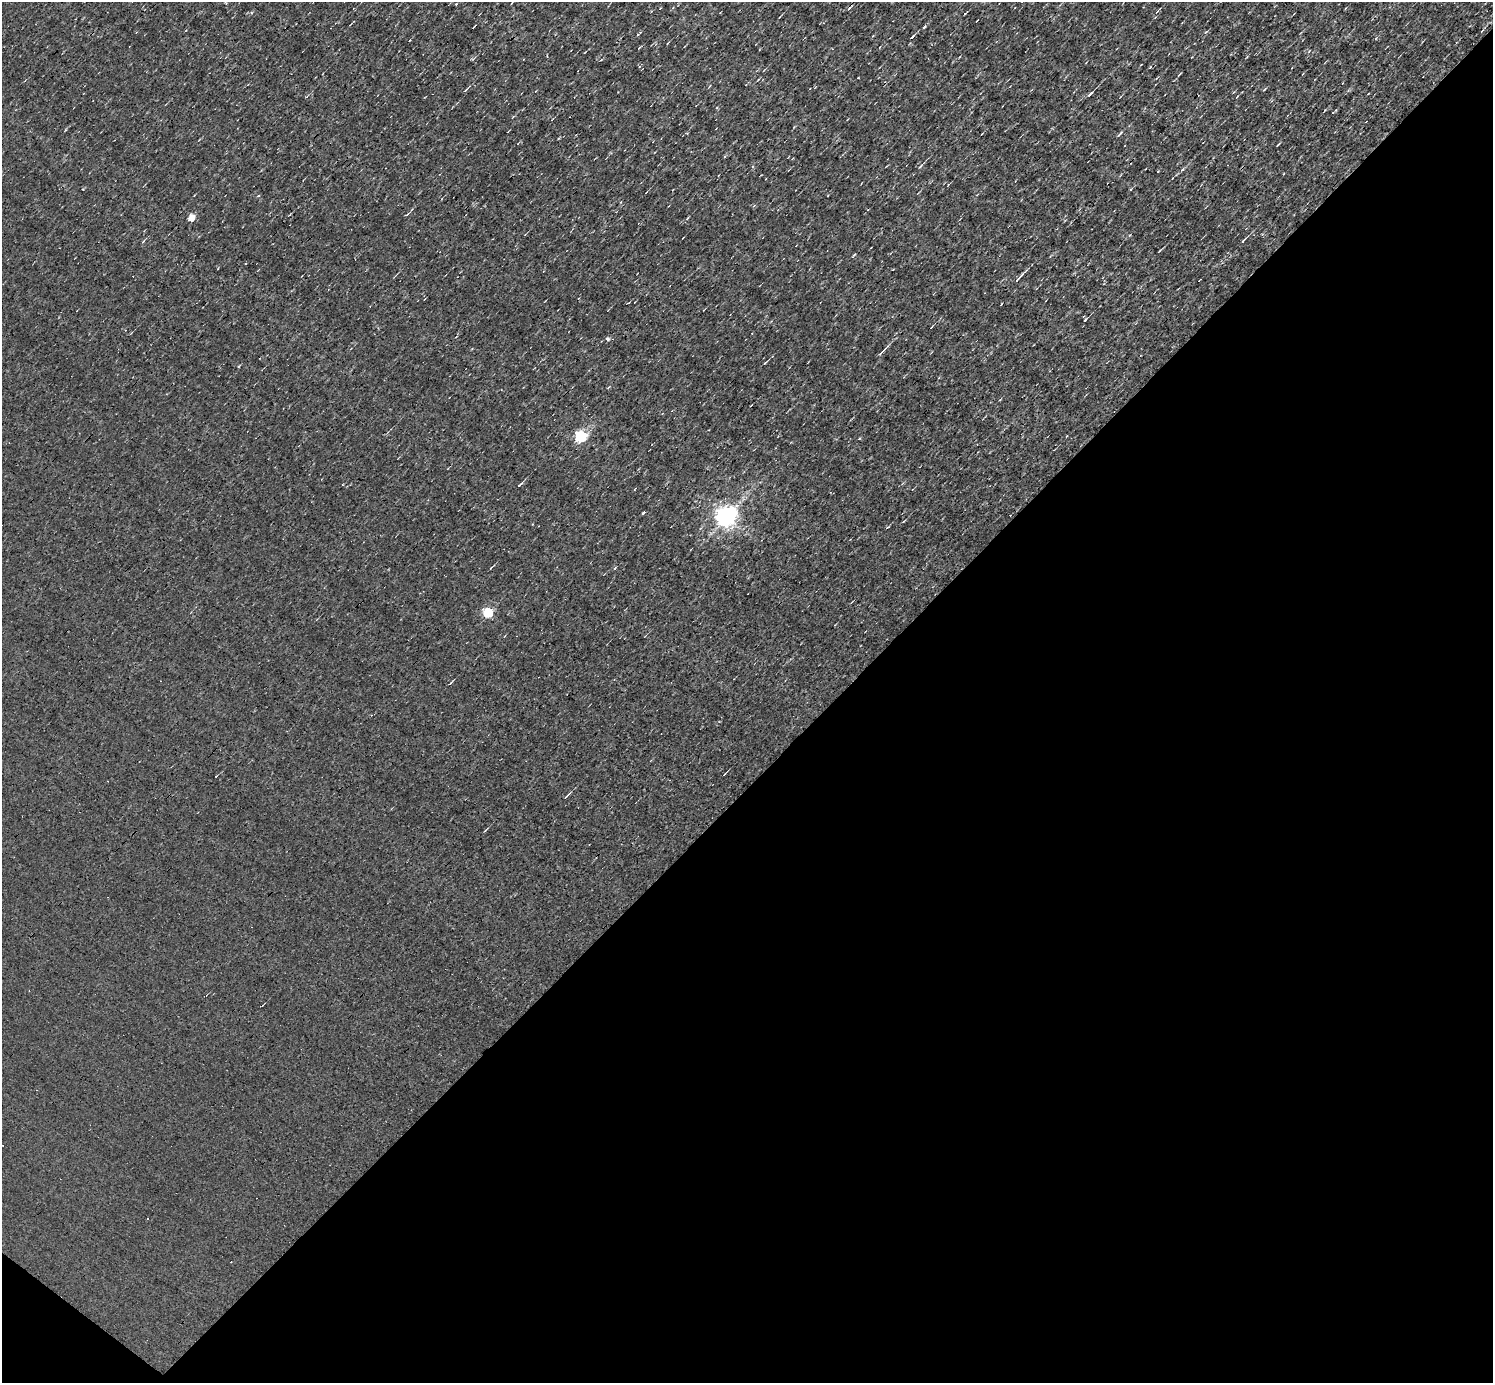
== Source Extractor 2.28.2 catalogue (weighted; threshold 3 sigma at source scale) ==
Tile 15 of 4 x 4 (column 3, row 4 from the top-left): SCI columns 2982-4472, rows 294-1674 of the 5962 x 5967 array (HDU 1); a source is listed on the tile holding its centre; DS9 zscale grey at full resolution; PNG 1495 x 1385 px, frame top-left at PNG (2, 2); no overlay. Shown black and unused: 44% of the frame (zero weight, under 3 of 4 exposures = <1% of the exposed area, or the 3 px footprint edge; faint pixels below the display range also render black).
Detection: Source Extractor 2.28.2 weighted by HDU 2 'WHT'; one run over the whole footprint, this tile lists its part. Background 8.55e-04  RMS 0.047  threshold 0.212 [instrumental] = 3 sigma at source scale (4.5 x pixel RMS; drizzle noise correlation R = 1.50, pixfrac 1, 0.05/0.05 arcsec/px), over >= 5 px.
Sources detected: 46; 4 cosmic-ray / hot-pixel residue — not listed; the other 42 listed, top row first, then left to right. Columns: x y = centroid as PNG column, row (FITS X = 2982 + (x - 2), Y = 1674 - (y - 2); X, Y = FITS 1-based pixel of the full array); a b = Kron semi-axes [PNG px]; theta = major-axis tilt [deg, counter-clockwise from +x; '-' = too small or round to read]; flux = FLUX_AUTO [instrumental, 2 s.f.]
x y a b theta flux
912 37 5 3 - 8
1376 38 5 3 - 3.9
473 59 6 4 5 5.9
1141 64 2 2 - 3.2
1179 75 7 2 45 4.9
858 78 3 2 - 2.9
1343 83 4 2 - 3.2
466 90 7 3 42 5.7
1090 94 7 3 44 11
1334 112 8 2 35 6.2
1120 134 12 2 46 7.7
1278 144 6 2 44 4.2
920 166 7 4 50 7.7
1158 171 3 2 - 2.5
1283 174 3 2 - 3.5
191 218 5 5 - 96
687 218 7 2 46 5.3
143 241 7 2 45 4.7
1243 241 8 3 50 7.6
1159 251 6 3 41 4.8
1018 279 13 3 44 17
1085 320 5 3 - 6.5
931 327 3 2 - 3.4
607 339 5 4 - 12
881 352 12 3 45 14
765 363 6 2 40 5.7
239 366 5 3 - 3.9
580 437 5 5 - 620
520 485 8 3 44 8.6
634 489 4 2 - 3.6
643 513 4 3 - 26
726 517 7 7 - 3300
903 521 5 2 - 5
887 527 5 3 - 4.2
491 568 5 3 - 3.9
615 568 5 3 - 4.2
487 613 5 5 - 350
450 683 7 2 44 5.1
724 774 6 2 46 3.6
567 796 12 3 47 8.5
485 830 6 2 44 4.2
148 1219 3 2 - 4.6
Unlisted compact peaks at least as high as the median listed source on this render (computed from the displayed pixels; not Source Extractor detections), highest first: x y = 924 27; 965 14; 1001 304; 83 189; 1206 32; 1182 169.